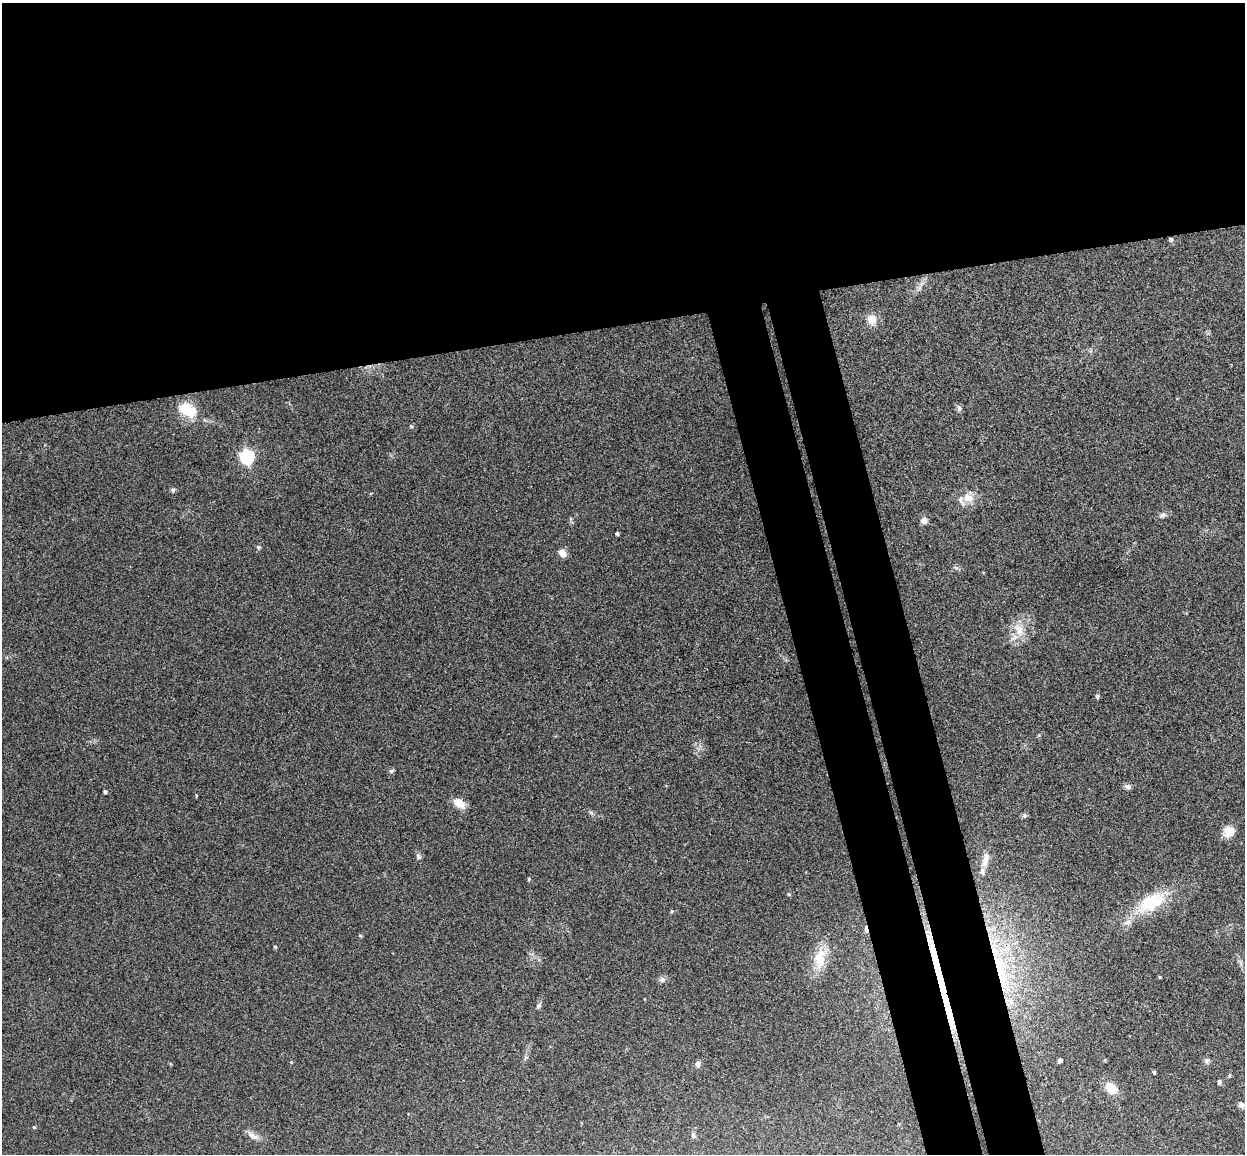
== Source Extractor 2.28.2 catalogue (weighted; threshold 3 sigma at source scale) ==
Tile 2 of 4 x 4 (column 2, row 1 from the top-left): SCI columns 1302-2544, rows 3609-4760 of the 5088 x 5029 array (HDU 1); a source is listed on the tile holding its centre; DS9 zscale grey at full resolution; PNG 1247 x 1156 px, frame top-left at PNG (2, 3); no overlay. Shown black and unused: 34% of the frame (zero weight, under 3 of 4 exposures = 6% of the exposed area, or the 3 px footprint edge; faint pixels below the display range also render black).
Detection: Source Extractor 2.28.2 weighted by HDU 2 'WHT'; one run over the whole footprint, this tile lists its part. Background 0.0709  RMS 0.0075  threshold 0.0339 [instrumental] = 3 sigma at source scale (4.5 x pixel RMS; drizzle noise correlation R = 1.50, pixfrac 1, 0.05/0.05 arcsec/px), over >= 5 px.
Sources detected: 59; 1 inside a brighter object's white glare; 1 long thin detection or spike segment (spike, bleed or trail) — not listed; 5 inside a brighter listed object's ellipse — not listed separately; the other 52 listed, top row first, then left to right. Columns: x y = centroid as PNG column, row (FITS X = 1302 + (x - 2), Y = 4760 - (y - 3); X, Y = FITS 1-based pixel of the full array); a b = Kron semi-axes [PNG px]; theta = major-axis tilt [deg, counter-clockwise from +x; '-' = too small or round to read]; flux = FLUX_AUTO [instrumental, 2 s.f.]
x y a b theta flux
1171 239 6 5 - 1.7
872 319 10 9 - 8.8
959 408 8 5 -80 1.9
186 409 24 16 -42 18
411 426 5 4 - 0.9
247 457 7 6 - 140
173 490 6 5 - 1.4
968 498 16 12 -14 9.4
1163 515 9 6 13 2.4
924 521 8 8 - 3.6
617 534 4 3 - 1.1
258 547 5 5 - 1.3
562 553 10 7 -54 5
956 568 7 4 -20 1.3
1019 630 20 13 -70 12
1097 696 5 4 - 1.6
391 771 7 5 24 1.5
1128 787 9 6 -9 2.6
105 792 4 4 - 1.5
196 796 5 3 - 0.65
459 803 15 9 -36 9.4
591 812 7 4 -20 1.3
1024 815 6 4 -72 1.1
1229 831 15 13 38 8.3
418 856 8 6 -64 2.3
985 860 20 8 75 8.4
529 879 5 4 - 0.86
789 894 5 3 - 0.74
1151 902 38 19 29 37
672 911 5 4 - 0.8
866 929 10 3 -77 5.2
360 936 5 4 - 0.93
275 947 4 4 - 0.93
819 957 27 16 56 18
999 963 67 22 70 77
1160 977 5 3 - 0.62
662 979 8 7 - 2.4
1011 1001 10 8 -67 5
538 1006 8 6 58 1.7
526 1057 7 5 72 1.5
1060 1060 4 4 - 2.2
1105 1060 4 3 - 0.87
1207 1061 7 7 - 2.3
291 1062 4 3 - 0.61
697 1064 7 6 - 2.7
1154 1072 4 3 - 1.3
1230 1075 5 4 - 1.1
1219 1082 5 4 - 2.1
1111 1088 12 9 -45 13
1241 1105 7 6 - 3
34 1127 4 4 - 0.91
253 1136 20 6 -21 4.6
Overlapping masked pixels (flux is a lower limit): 2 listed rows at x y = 866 929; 999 963